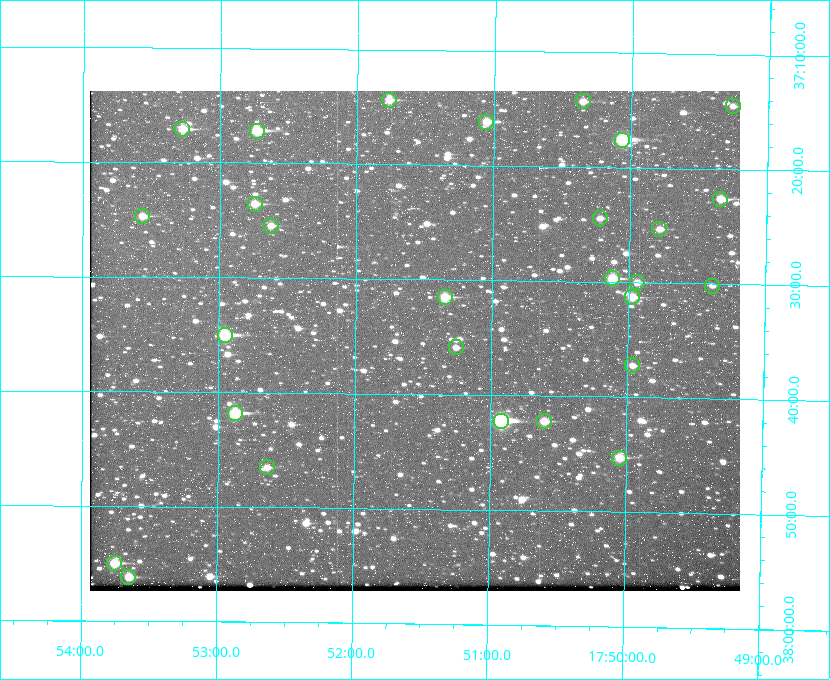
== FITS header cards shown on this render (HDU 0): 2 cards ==
NAXIS1  =                  650 / Width of table row in bytes
NAXIS2  =                  500 / Number of rows in table

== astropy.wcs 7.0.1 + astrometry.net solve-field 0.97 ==
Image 650 x 500 px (HDU 0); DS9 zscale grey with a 90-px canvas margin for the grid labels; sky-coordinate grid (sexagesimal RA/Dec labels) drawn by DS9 from the SOLVED WCS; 28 Tycho-2 reference stars matched to detected sources circled (green)
Header WCS: none
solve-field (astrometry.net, Tycho-2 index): SOLVED blind (the file carries no WCS)
Solved WCS: RA---TAN-SIP/DEC--TAN-SIP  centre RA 17:51:34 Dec +37:35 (267.89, +37.59 deg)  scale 5.23 arcsec/px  FOV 56.7' x 43.6'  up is +179 deg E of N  parity flipped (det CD > 0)
(file carries no celestial WCS; the grid is the blind solution)
Tycho-2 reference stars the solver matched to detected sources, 28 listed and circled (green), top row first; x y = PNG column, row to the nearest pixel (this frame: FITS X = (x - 90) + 1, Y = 500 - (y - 91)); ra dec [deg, ICRS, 3 dp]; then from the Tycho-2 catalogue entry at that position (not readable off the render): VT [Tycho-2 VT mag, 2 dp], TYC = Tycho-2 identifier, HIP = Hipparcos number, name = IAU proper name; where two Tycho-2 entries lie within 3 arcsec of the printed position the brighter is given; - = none
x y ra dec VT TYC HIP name
389 100 267.943 +37.240 10.39 2620-505-1 - -
583 101 267.589 +37.238 11.09 2619-212-1 - -
733 106 267.316 +37.242 12.03 2619-611-1 - -
486 122 267.764 +37.270 10.17 2620-784-1 - -
182 129 268.319 +37.285 9.88 2620-536-1 - -
257 131 268.183 +37.286 8.98 2620-786-1 87506 -
622 140 267.517 +37.293 8.96 2619-379-1 - -
720 199 267.335 +37.377 10.60 2619-634-1 - -
255 204 268.186 +37.393 10.44 2620-175-1 - -
142 216 268.392 +37.412 10.60 2620-800-1 - -
600 218 267.555 +37.408 11.50 2619-358-1 - -
271 226 268.156 +37.424 11.25 2620-712-1 - -
659 229 267.445 +37.422 11.17 2619-451-1 - -
612 278 267.531 +37.495 10.07 2619-274-1 - -
637 282 267.485 +37.500 11.33 2619-40-1 - -
712 286 267.347 +37.503 12.15 3088-638-1 - -
445 297 267.836 +37.525 9.96 3089-889-1 - -
632 297 267.494 +37.522 10.35 3088-270-1 - -
225 335 268.239 +37.584 8.64 3089-755-1 - -
456 347 267.815 +37.598 11.54 3089-1081-1 - -
632 365 267.491 +37.621 11.40 3088-1284-1 - -
235 413 268.219 +37.697 8.93 3089-671-1 - -
501 421 267.730 +37.705 8.13 3089-1203-1 87349 -
544 421 267.652 +37.703 11.04 3089-693-1 - -
619 458 267.512 +37.755 10.10 3089-2332-1 - -
267 467 268.159 +37.775 11.22 3089-2245-1 - -
114 563 268.439 +37.916 9.61 3089-2268-1 - -
128 577 268.412 +37.936 10.36 3089-2031-1 - -